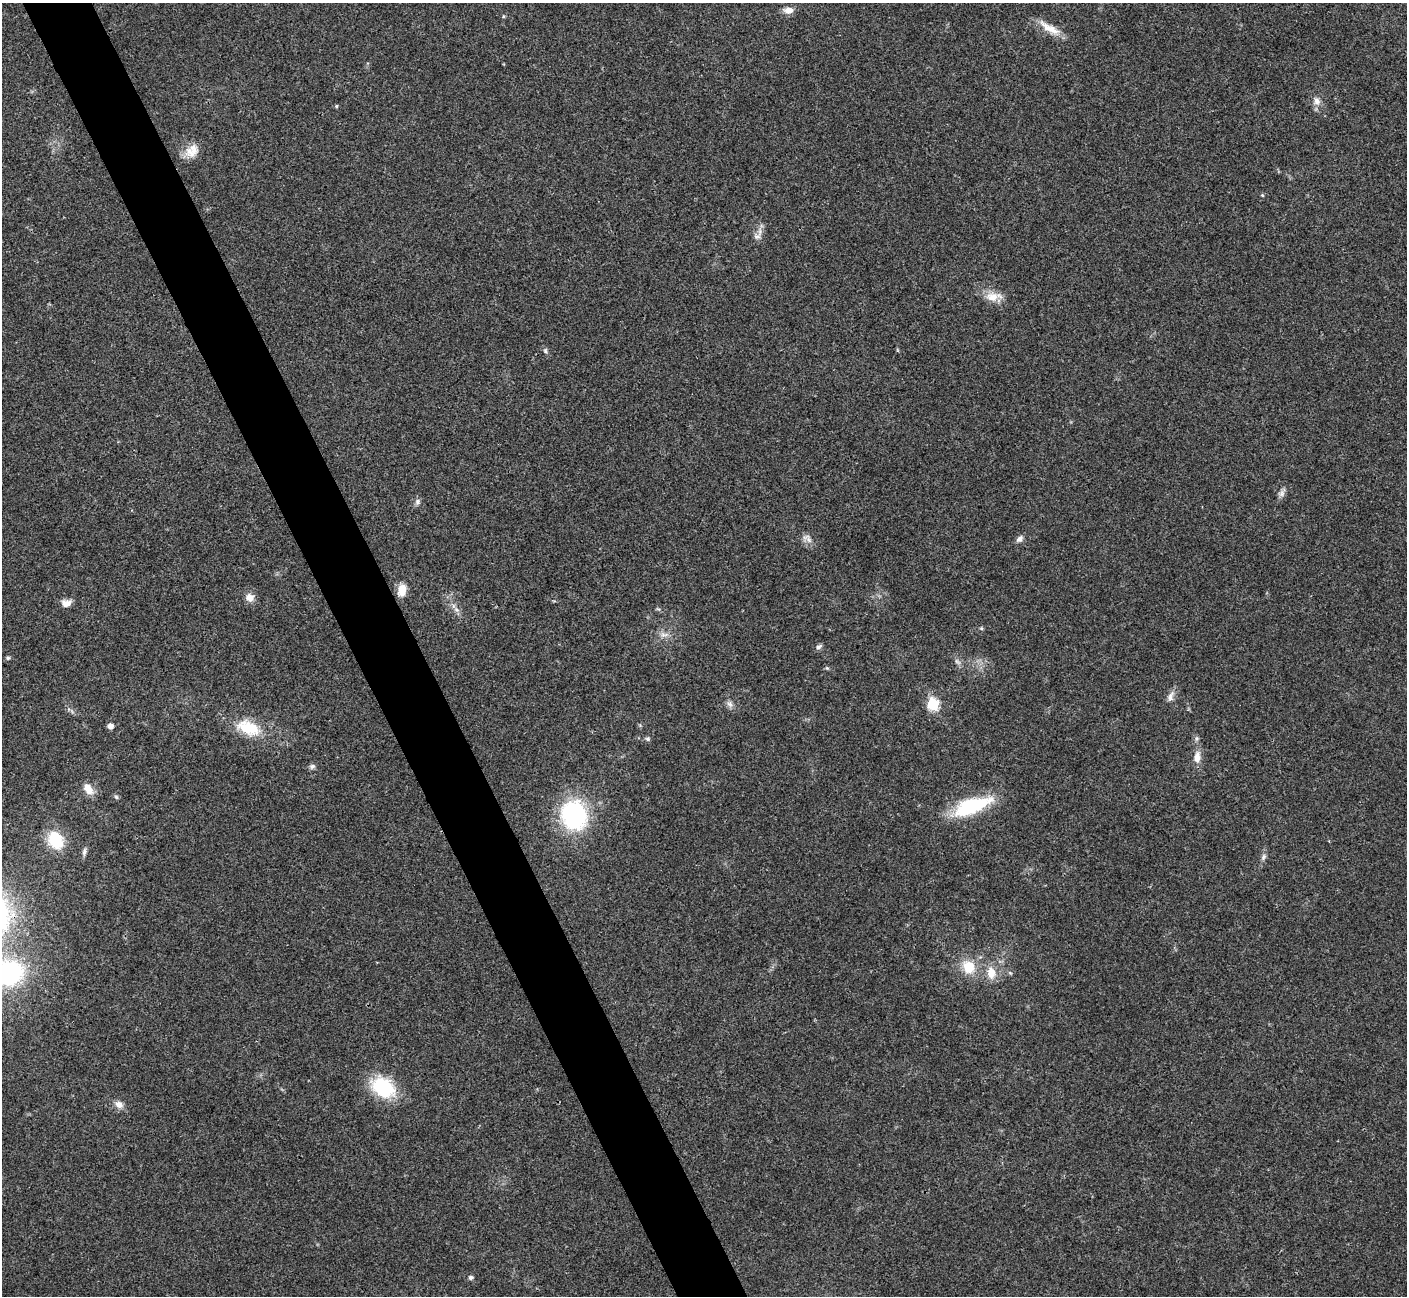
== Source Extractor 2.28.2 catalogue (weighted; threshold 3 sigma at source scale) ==
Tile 11 of 4 x 4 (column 3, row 3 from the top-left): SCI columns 2814-4218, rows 1449-2742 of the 5629 x 5617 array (HDU 1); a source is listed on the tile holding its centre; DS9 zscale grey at full resolution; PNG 1409 x 1298 px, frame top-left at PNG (2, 3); no overlay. Shown black and unused: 5% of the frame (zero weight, under 3 of 4 exposures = <1% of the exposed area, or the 3 px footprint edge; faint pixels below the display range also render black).
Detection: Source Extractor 2.28.2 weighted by HDU 2 'WHT'; one run over the whole footprint, this tile lists its part. Background 0.022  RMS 0.0041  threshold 0.0183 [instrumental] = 3 sigma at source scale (4.5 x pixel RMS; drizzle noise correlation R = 1.50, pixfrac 1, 0.05/0.05 arcsec/px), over >= 5 px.
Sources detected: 46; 1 inside a brighter listed object's ellipse — not listed separately; the other 45 listed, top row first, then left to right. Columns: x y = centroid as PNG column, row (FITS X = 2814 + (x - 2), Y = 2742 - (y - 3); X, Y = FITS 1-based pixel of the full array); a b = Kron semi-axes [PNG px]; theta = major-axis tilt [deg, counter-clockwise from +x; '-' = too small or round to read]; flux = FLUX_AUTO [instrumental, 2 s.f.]
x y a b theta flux
788 10 11 8 -1 2.9
1049 28 33 9 -31 6.2
1317 101 10 8 -71 2.3
336 106 4 4 - 0.46
189 152 20 9 -50 4.5
1262 195 5 3 - 0.39
757 236 11 7 12 1.9
992 297 19 12 -1 5.3
545 351 7 5 -69 0.82
1282 493 10 6 89 1.5
417 502 9 6 77 1.2
1019 539 10 6 47 1.6
809 540 11 5 -45 1.7
402 590 13 9 84 5
249 597 9 8 - 3.3
66 603 12 8 0 2.9
456 610 8 6 -43 1.6
981 628 5 5 - 0.51
664 635 14 4 -2 1.7
819 647 9 5 43 1.1
8 658 5 5 - 0.61
957 661 9 5 -34 1.2
827 668 5 4 - 0.51
1170 696 17 7 73 2.3
730 704 10 7 -57 1.6
933 704 6 6 - 26
110 726 6 6 - 1.9
248 728 33 17 -23 14
648 739 7 5 -1 0.79
1197 757 16 9 81 3.5
312 766 8 6 20 1.1
88 789 15 9 -53 4.1
116 797 6 5 - 0.65
971 806 43 16 20 27
574 815 27 23 -71 51
55 840 16 13 -65 17
84 851 10 5 78 1.2
1263 857 10 6 68 1.3
968 967 16 14 -61 8.9
9 973 28 24 9 56
991 973 17 11 -83 5.3
1010 973 6 4 -20 0.52
383 1087 22 16 -32 28
119 1104 10 9 - 2.6
471 1277 5 4 - 1.2
Isophote crosses this tile's border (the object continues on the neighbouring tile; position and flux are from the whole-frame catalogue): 1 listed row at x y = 9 973